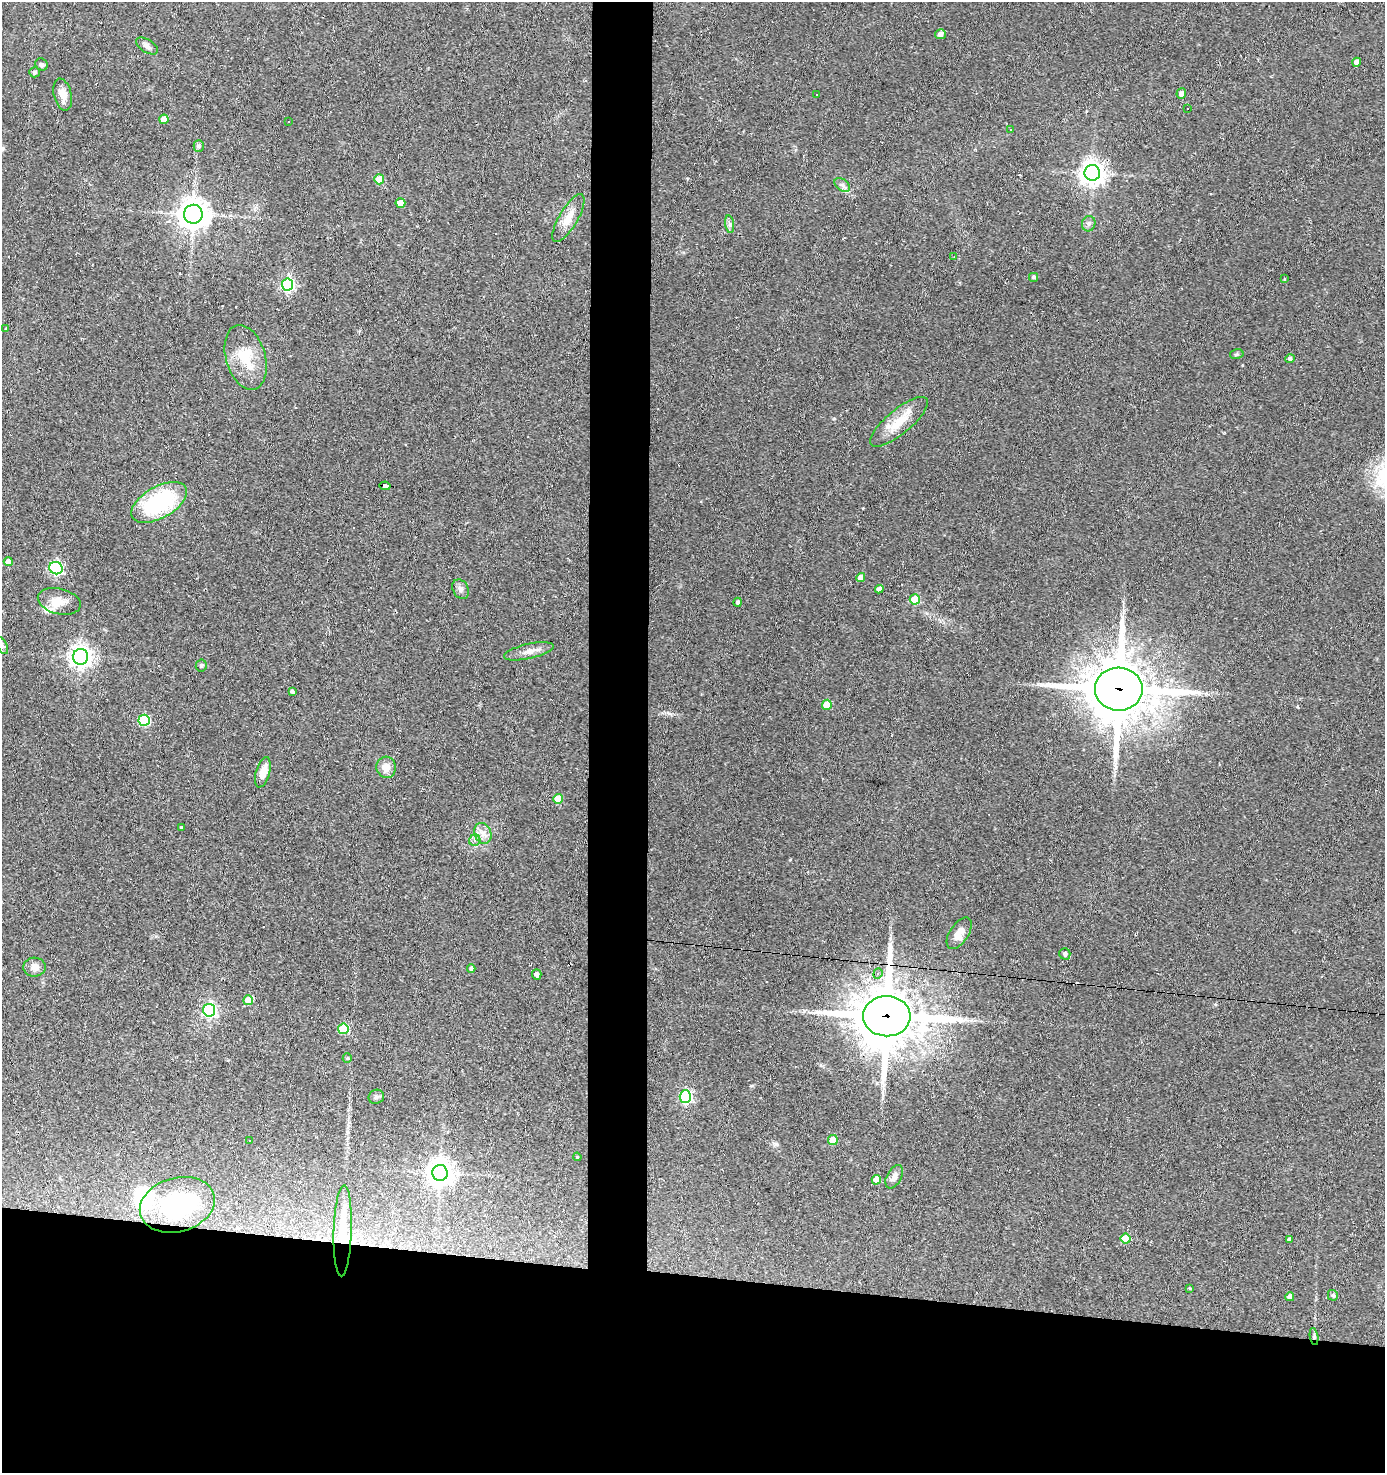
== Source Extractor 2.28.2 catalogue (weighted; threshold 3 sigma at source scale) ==
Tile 8 of 3 x 3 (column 2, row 3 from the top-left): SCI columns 1571-2953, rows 1-1471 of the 4433 x 4414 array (HDU 1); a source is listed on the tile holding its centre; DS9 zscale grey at full resolution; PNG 1387 x 1475 px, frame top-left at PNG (2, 2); each listed source drawn as its Kron ellipse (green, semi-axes under 4 px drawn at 4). Shown black and unused: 17% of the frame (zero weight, under 2 of 3 exposures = <1% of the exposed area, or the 3 px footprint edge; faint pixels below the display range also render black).
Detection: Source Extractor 2.28.2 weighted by HDU 2 'WHT'; one run over the whole footprint, this tile lists its part. Background 0.11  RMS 0.008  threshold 0.0362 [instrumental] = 3 sigma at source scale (4.5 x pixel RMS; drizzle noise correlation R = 1.50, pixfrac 1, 0.05/0.05 arcsec/px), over >= 5 px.
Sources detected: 98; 14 cosmic-ray / hot-pixel residue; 1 long thin detection or spike segment (spike, bleed or trail) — neither listed nor drawn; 2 inside a brighter listed object's ellipse — not listed separately; the other 81 listed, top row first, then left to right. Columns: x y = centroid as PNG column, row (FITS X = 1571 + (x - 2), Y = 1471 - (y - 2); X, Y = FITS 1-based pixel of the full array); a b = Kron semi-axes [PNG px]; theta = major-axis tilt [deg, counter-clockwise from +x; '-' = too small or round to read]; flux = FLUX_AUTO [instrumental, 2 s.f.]
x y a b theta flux
940 34 5 5 - 3.6
147 46 12 6 -32 3.1
1357 62 4 4 - 4.2
41 64 6 5 - 1.7
35 72 5 5 - 1.9
1181 94 5 4 - 3.7
63 95 16 8 -76 7.6
817 95 3 2 - 0.91
1188 109 3 3 - 6.4
164 119 5 4 - 7.4
289 122 3 2 - 0.59
1010 130 3 2 - 0.6
199 146 5 5 - 2
1092 173 8 7 - 650
379 179 5 5 - 18
842 185 9 5 -35 2.7
400 203 5 5 - 12
193 214 9 9 - 1100
568 218 27 9 59 11
730 224 9 4 -81 2.1
1089 224 8 6 72 2.2
954 257 3 2 - 0.6
1034 277 4 4 - 1.6
1284 279 4 2 - 0.53
287 284 6 5 - 160
6 329 3 3 - 0.76
1237 354 7 5 12 1.3
246 357 33 19 -74 27
1290 359 5 4 - 1.9
899 422 36 12 39 19
385 486 5 4 - 56
159 502 31 16 29 84
8 562 4 4 - 7.3
56 568 7 6 - 140
861 577 4 4 - 6.8
461 589 10 7 -62 3
879 589 4 4 - 3.3
915 599 5 5 - 34
59 601 22 12 -14 11
738 602 4 4 - 2.2
2 646 9 5 -64 1.8
529 651 25 7 13 6.6
81 657 8 7 - 520
201 665 6 5 - 1.6
1119 689 24 21 -3 4800
292 692 4 3 - 2.1
827 705 5 5 - 17
144 720 5 5 - 65
386 767 11 9 -78 7
263 772 15 7 74 10
558 799 5 5 - 15
181 828 3 3 - 9
483 833 11 8 -68 5.3
475 840 6 5 - 2.7
959 933 18 9 57 8.6
1065 954 6 5 - 1.9
35 967 11 9 -3 5.8
471 968 4 4 - 2.1
537 974 5 4 - 2.7
878 974 5 4 - 1.5
248 1000 5 5 - 20
209 1010 6 6 - 180
887 1016 23 20 0 4300
343 1029 5 5 - 44
347 1058 5 4 - 0.87
685 1096 6 6 - 130
376 1097 8 7 - 2
250 1140 3 2 - 0.71
833 1140 5 4 - 18
577 1157 4 3 - 0.84
440 1173 8 7 - 820
894 1177 13 7 62 4.4
876 1180 5 4 - 11
177 1205 38 27 16 96
343 1231 45 9 88 33
1126 1239 5 5 - 19
1290 1239 4 3 - 2
1190 1288 3 3 - 0.67
1333 1295 5 5 - 1.8
1290 1297 4 4 - 5.4
1314 1336 8 4 -81 1.6
Overlapping masked pixels (flux is a lower limit): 5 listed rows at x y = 385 486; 1119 689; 887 1016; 343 1231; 1314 1336
Isophote crosses this tile's border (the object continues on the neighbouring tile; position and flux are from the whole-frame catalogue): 1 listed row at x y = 2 646
Unlisted compact peaks at least as high as the median listed source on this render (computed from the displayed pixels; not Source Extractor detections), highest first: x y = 776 1144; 834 419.